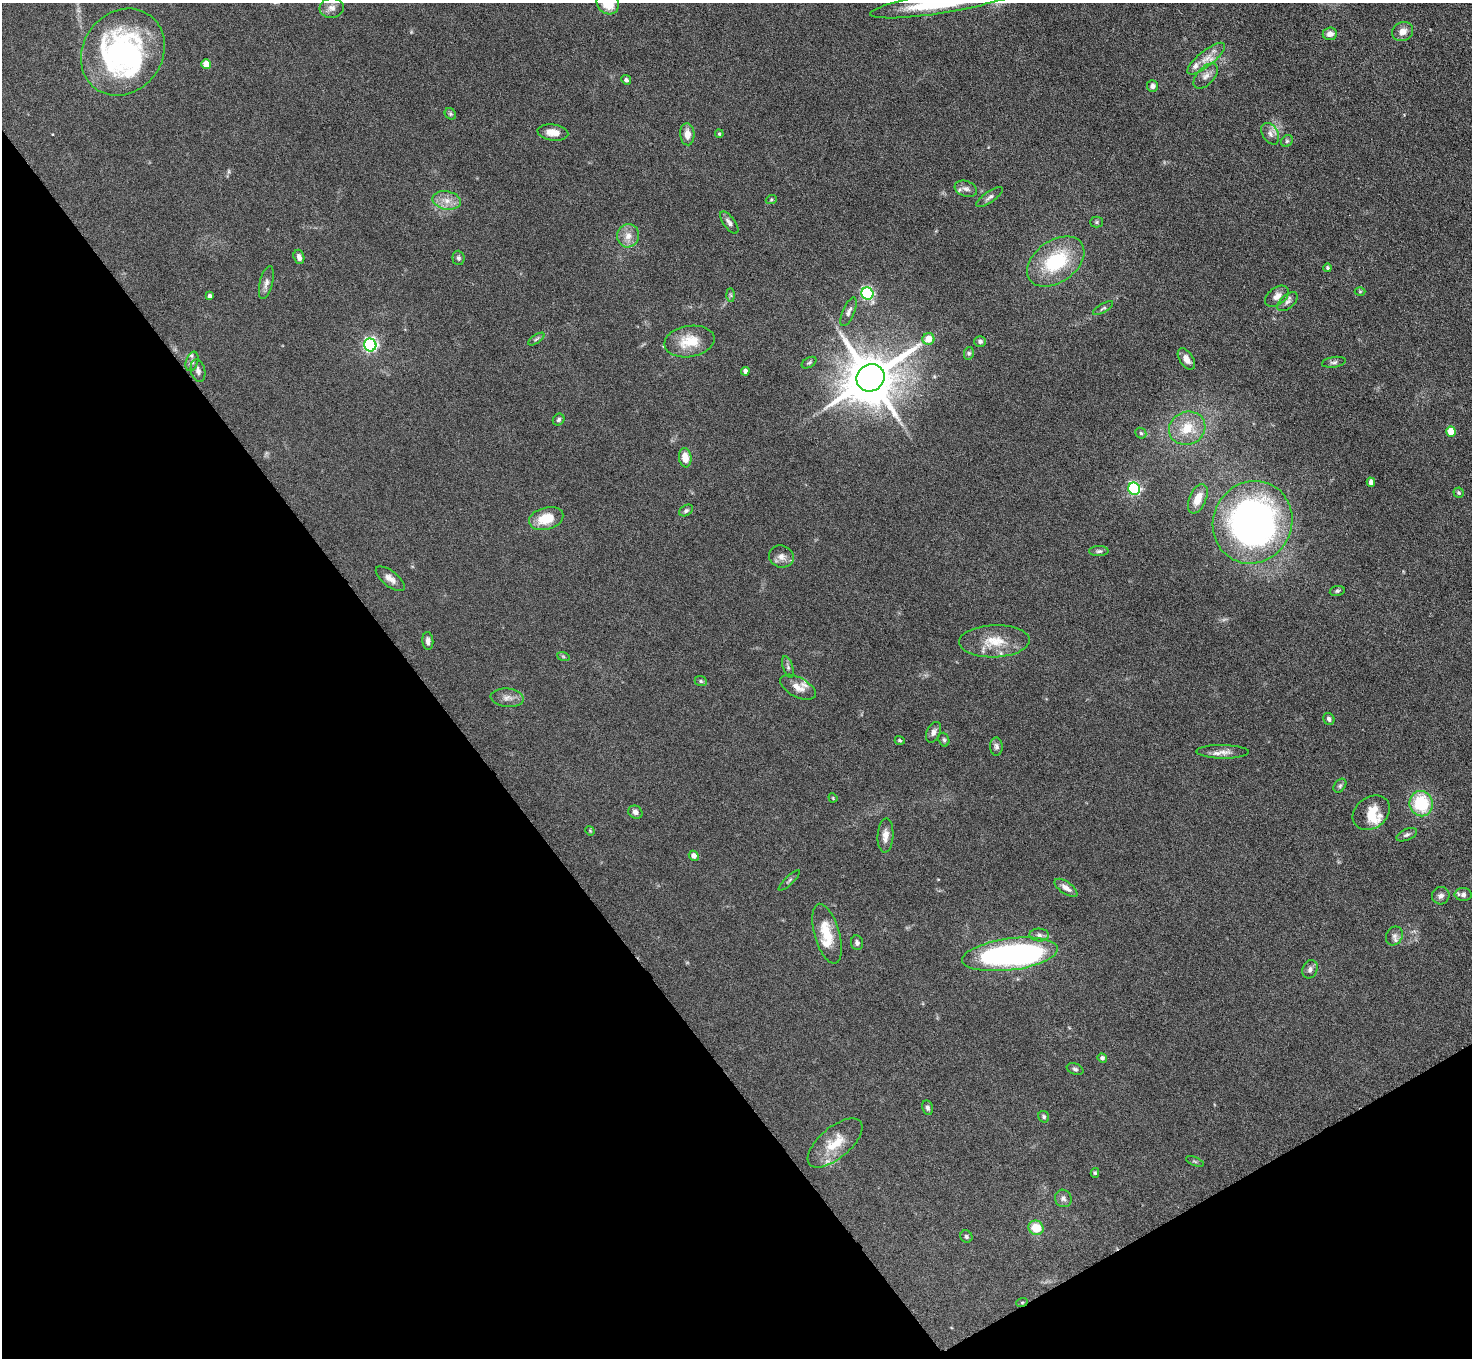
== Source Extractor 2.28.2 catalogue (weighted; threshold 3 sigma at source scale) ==
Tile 14 of 4 x 4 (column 2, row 4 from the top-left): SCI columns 1471-2940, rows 297-1652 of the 5882 x 5876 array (HDU 1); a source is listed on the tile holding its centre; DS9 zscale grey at full resolution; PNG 1474 x 1360 px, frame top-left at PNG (2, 3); each listed source drawn as its Kron ellipse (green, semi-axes under 4 px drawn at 4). Shown black and unused: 33% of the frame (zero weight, under 4 of 8 exposures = <1% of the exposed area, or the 3 px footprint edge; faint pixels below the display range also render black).
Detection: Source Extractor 2.28.2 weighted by HDU 2 'WHT'; one run over the whole footprint, this tile lists its part. Background 0.0969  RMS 0.0051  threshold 0.0209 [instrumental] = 3 sigma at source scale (4.09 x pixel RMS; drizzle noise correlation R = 1.36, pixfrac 0.8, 0.05/0.05 arcsec/px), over >= 5 px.
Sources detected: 120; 1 too faint to see at this stretch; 2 inside a brighter object's white glare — neither listed nor drawn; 8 inside a brighter listed object's ellipse — not listed separately; the other 109 listed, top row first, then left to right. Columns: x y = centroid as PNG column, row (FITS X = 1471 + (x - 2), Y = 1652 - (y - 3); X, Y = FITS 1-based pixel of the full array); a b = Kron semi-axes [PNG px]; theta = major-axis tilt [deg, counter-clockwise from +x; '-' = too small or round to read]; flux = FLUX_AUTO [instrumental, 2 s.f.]
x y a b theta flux
608 3 12 10 -52 11
942 3 73 10 9 44
332 8 12 10 7 3.1
1403 32 11 9 28 3.6
1330 34 7 6 - 2.4
123 52 46 39 53 100
1206 59 23 8 39 5.7
206 64 5 4 - 8
1206 76 15 8 47 3.2
626 80 5 4 - 1.1
1152 86 6 5 - 2
450 114 6 5 - 0.75
553 132 15 8 -7 4.8
687 134 11 7 -86 4.3
719 134 4 3 - 0.66
1270 134 12 7 -59 2.5
1287 141 6 5 - 0.83
966 189 11 7 -18 2.3
990 197 15 5 34 1.8
447 200 14 9 -10 4.6
771 200 6 3 19 0.6
729 222 13 5 -53 2
1096 222 6 5 - 0.68
628 236 11 11 - 4.3
299 257 7 5 -74 2
458 258 7 6 - 1.1
1056 262 32 21 36 31
1328 268 4 4 - 0.78
266 283 17 6 76 2.5
1360 292 5 3 - 0.43
867 293 6 6 - 65
731 295 7 4 -88 0.71
210 296 4 3 - 1.3
1277 296 13 8 38 3.2
1287 302 12 6 42 1.8
1103 308 11 4 31 1.1
849 312 15 6 67 2.1
536 339 9 3 33 0.91
928 339 6 6 - 6.7
689 341 25 15 9 12
980 342 6 5 - 1.2
370 345 6 6 - 110
969 353 6 5 - 0.85
1186 359 12 6 -57 3.5
192 361 10 6 70 1.5
1334 362 12 5 9 1.3
809 363 8 5 31 0.83
198 371 11 7 -75 2.1
745 371 4 4 - 1.7
870 378 14 13 - 2900
559 420 6 5 - 0.99
1187 428 18 16 22 12
1451 432 5 4 - 9.7
1141 433 6 5 - 0.78
685 458 10 6 -82 6.3
1371 482 4 4 - 2.6
1134 489 6 5 - 73
1458 493 5 5 - 0.75
1198 499 15 8 66 6.6
686 510 7 5 31 0.95
546 519 17 11 15 12
1253 522 42 39 62 220
1099 551 9 5 1 1.1
781 556 12 11 - 3.3
390 579 17 7 -38 3.2
1337 591 7 5 10 0.9
428 641 9 5 -85 2
994 641 35 16 2 13
563 656 6 4 -19 0.65
788 667 11 5 -72 1.3
701 681 6 5 - 0.77
798 687 19 9 -28 4.3
507 698 16 9 -6 3.2
1329 719 6 5 - 1.4
933 732 11 6 65 1.9
900 740 5 4 - 0.6
944 740 7 5 -72 0.87
996 747 9 6 -88 1.5
1223 752 26 6 -1 3.6
1340 786 8 5 51 0.94
833 798 5 3 - 0.41
1421 804 13 11 -78 25
635 812 7 6 - 1.8
1371 813 20 15 37 8.7
590 831 5 3 - 0.43
885 835 17 8 87 3.5
1407 835 11 5 23 1.4
694 856 5 4 - 2.5
789 880 14 3 43 0.91
1066 888 13 6 -34 3
1463 895 8 6 -4 1.7
1441 896 9 8 - 2.2
827 934 31 12 -74 13
1039 935 10 6 -2 1.8
1394 936 10 8 59 1.8
857 943 7 6 - 1.4
1010 954 48 16 7 140
1310 969 9 7 68 1.6
1102 1058 5 4 - 1.2
1075 1069 8 5 -22 1
927 1108 7 5 -78 1.2
1044 1117 6 5 - 0.85
835 1143 33 15 40 13
1195 1161 9 3 -21 0.67
1095 1173 5 4 - 0.7
1063 1198 9 8 - 1.6
1036 1228 8 7 - 9.4
966 1237 6 5 - 0.99
1022 1302 6 3 20 0.53
Overlapping masked pixels (flux is a lower limit): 1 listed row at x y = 1022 1302
Isophote crosses this tile's border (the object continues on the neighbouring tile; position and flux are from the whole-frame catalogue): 2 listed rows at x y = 608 3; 942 3